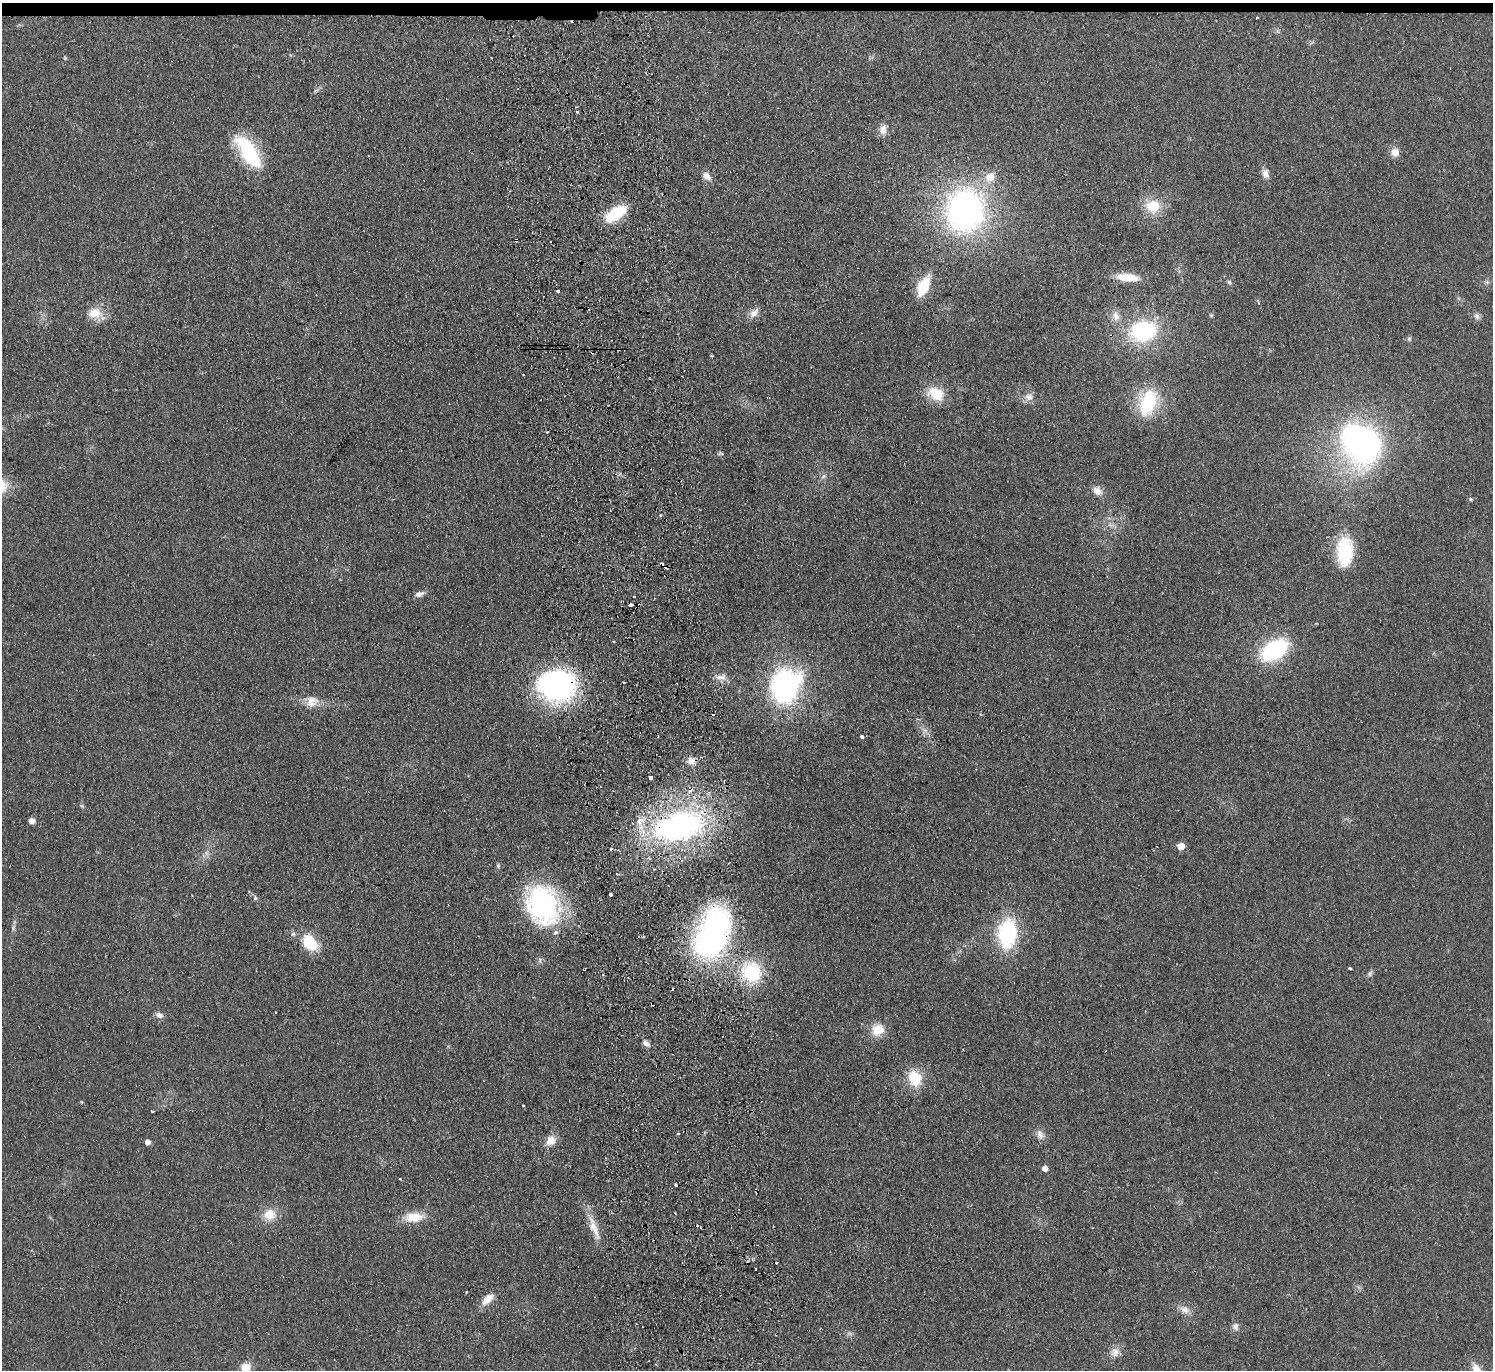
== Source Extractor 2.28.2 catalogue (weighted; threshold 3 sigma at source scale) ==
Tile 2 of 3 x 3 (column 2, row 1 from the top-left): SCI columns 1549-3039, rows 2872-4239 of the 4587 x 4463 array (HDU 1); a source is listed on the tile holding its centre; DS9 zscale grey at full resolution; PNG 1495 x 1372 px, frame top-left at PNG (2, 3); no overlay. Shown black and unused: <1% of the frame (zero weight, under 2 of 3 exposures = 3% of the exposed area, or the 3 px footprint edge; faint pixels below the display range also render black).
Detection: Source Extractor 2.28.2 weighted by HDU 2 'WHT'; one run over the whole footprint, this tile lists its part. Background 0.0948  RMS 0.01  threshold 0.0456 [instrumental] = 3 sigma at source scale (4.5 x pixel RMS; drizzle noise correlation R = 1.50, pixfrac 1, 0.05/0.05 arcsec/px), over >= 5 px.
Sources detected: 111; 1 too faint to see at this stretch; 2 inside a brighter object's white glare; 16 cosmic-ray / hot-pixel residue — not listed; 2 inside a brighter listed object's ellipse — not listed separately; the other 90 listed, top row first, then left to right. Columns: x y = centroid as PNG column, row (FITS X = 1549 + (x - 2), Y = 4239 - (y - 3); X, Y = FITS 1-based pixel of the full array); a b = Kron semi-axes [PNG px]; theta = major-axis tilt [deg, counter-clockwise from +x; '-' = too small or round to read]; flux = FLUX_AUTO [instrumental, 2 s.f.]
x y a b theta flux
1257 18 3 2 - 1.3
65 58 5 4 - 1.1
316 90 7 4 19 1.8
577 112 3 3 - 2.7
883 130 13 9 87 8.3
248 152 42 17 -56 73
1395 152 10 9 - 8.3
1265 174 12 9 -83 6.2
707 176 12 8 -46 6.4
990 177 14 12 40 13
1153 206 17 15 8 27
965 211 39 34 78 320
616 214 18 9 34 62
516 240 4 3 - 3.7
1127 277 25 8 -5 22
1229 282 7 5 -50 1.8
1487 282 6 5 - 2
923 286 18 9 64 39
558 291 4 3 - 7.2
95 313 22 14 -19 18
754 313 15 9 41 7.2
1211 315 6 4 -18 1.1
1116 316 15 9 -70 8.7
1477 316 9 7 -70 3.4
1143 331 24 19 12 100
1409 339 6 5 - 1.8
618 349 3 3 - 1.4
592 352 4 3 - 1.2
711 356 5 3 - 0.84
523 375 3 2 - 1.2
650 378 3 2 - 0.81
936 394 21 15 -26 25
1029 397 13 10 -5 7
1148 403 32 20 72 57
1364 446 39 32 57 260
824 476 8 4 31 2.3
1097 491 13 10 -39 7.7
1470 499 5 5 - 1.3
661 515 3 3 - 1.4
1345 551 33 17 88 55
419 594 12 6 15 5.3
614 642 3 2 - 0.98
1274 650 27 17 33 93
721 677 17 8 -1 7.1
556 685 36 31 -8 210
786 686 29 25 70 220
312 701 17 14 47 13
862 736 4 3 - 5
691 761 10 8 -29 7.2
650 777 4 4 - 8
82 806 5 5 - 1.6
32 821 5 5 - 9.7
678 826 55 29 13 280
1181 846 5 5 - 18
611 849 3 3 - 6
610 894 3 3 - 7.7
255 898 6 5 - 1.7
543 905 41 33 -67 160
717 922 24 22 27 200
13 928 9 4 60 2.2
1007 933 27 17 84 100
643 936 3 2 - 1.9
310 943 23 16 -51 30
1350 968 4 3 - 1.9
752 972 22 19 -51 66
1370 973 9 5 64 2.5
159 1015 10 7 -22 4.5
878 1030 14 12 10 19
646 1043 12 7 -39 4.2
915 1078 15 13 -68 33
82 1102 4 3 - 1.1
523 1105 3 2 - 0.76
152 1111 3 2 - 1.4
678 1133 3 3 - 1.7
1040 1134 14 9 -68 6.6
550 1140 14 11 50 10
147 1142 5 5 - 5.5
1045 1168 5 5 - 6.7
675 1185 3 3 - 4
269 1214 17 14 4 16
414 1217 25 12 4 20
697 1225 4 3 - 1
594 1228 39 9 -69 17
755 1269 3 2 - 0.82
488 1299 17 9 45 12
1185 1310 14 9 -21 7.7
1235 1326 10 8 -81 4.7
1115 1352 13 12 - 8.2
246 1368 11 10 - 15
1477 1370 18 8 -67 12
Overlapping masked pixels (flux is a lower limit): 6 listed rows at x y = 516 240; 618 349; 592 352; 556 685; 678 826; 717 922
Isophote crosses this tile's border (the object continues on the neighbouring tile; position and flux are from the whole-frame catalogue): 2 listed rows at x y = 246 1368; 1477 1370